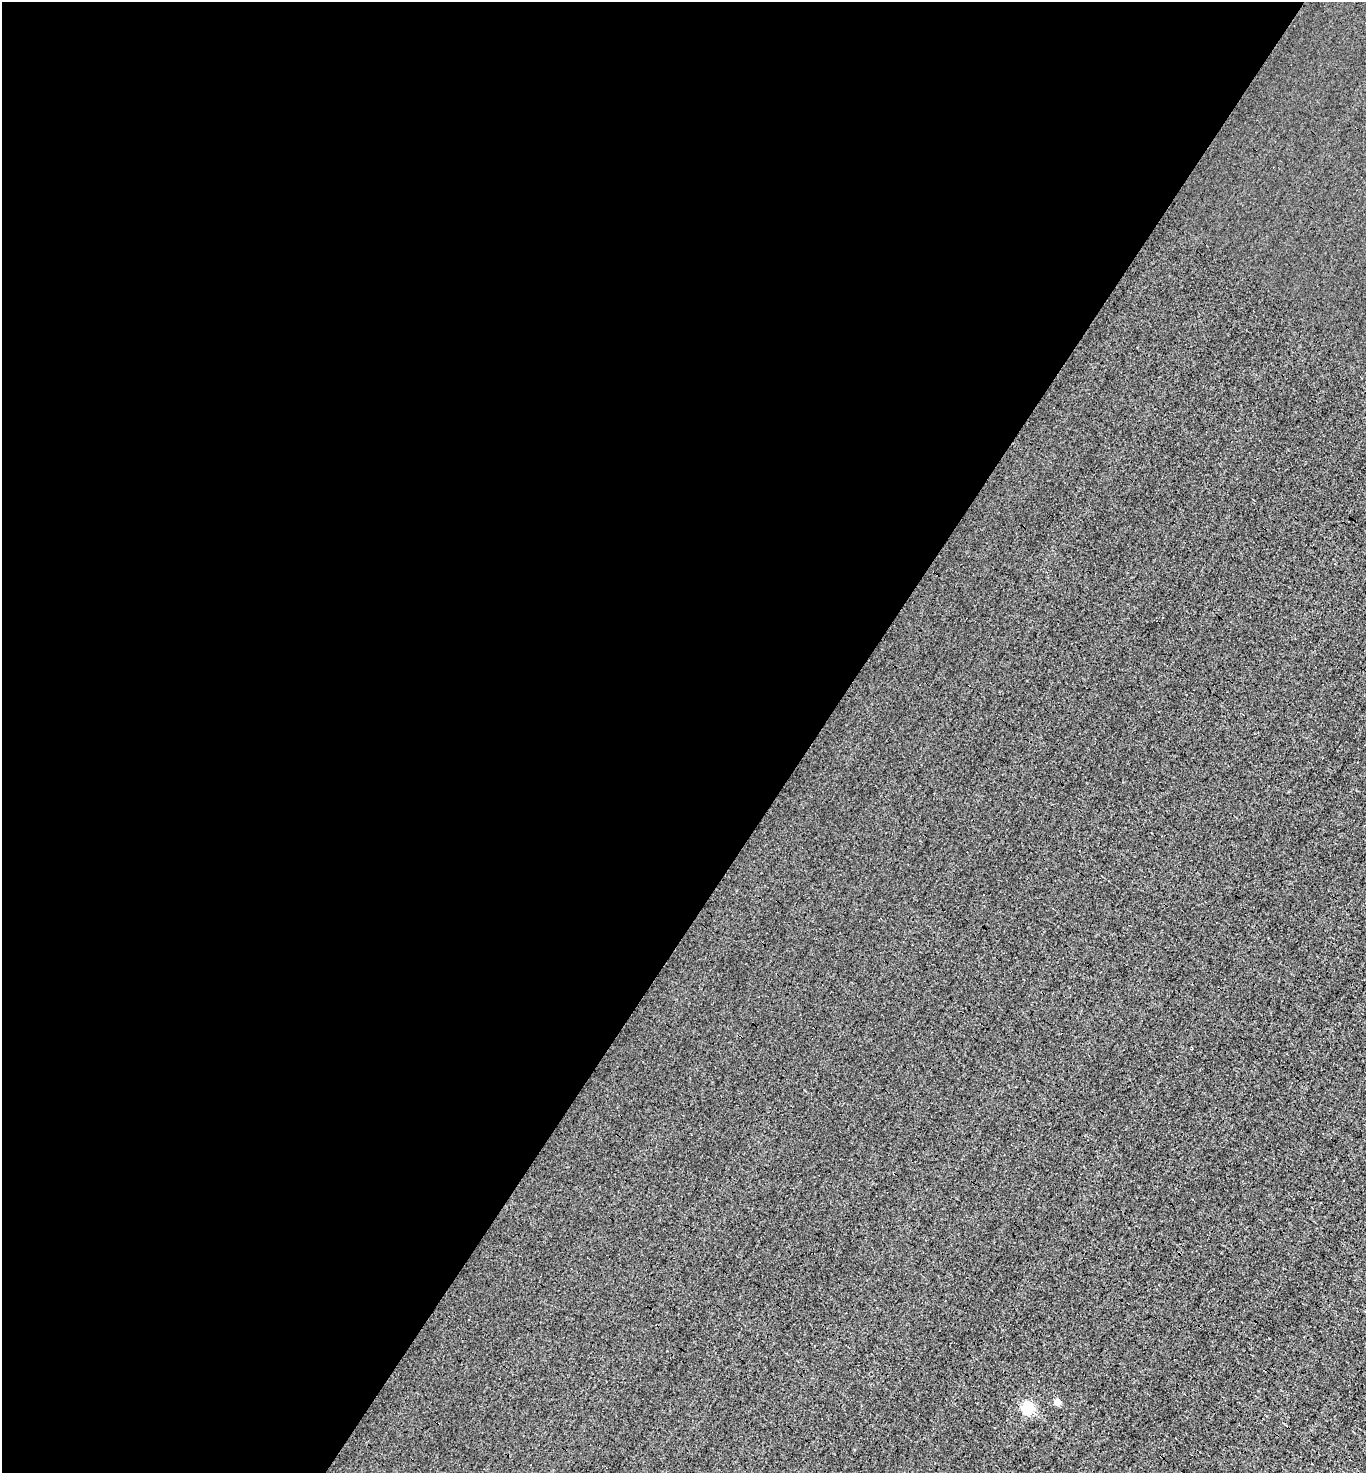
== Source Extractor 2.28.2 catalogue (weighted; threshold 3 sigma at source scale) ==
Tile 5 of 4 x 4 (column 1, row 2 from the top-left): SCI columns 144-1507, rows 2942-4412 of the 5884 x 5882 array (HDU 1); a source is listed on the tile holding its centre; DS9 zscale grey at full resolution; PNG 1368 x 1475 px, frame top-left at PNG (2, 2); no overlay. Shown black and unused: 60% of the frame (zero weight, under 3 of 4 exposures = <1% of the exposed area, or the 3 px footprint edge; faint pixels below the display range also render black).
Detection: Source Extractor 2.28.2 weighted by HDU 2 'WHT'; one run over the whole footprint, this tile lists its part. Background -8.04e-04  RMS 0.037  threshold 0.168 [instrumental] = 3 sigma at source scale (4.5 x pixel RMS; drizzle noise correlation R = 1.50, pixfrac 1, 0.05/0.05 arcsec/px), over >= 5 px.
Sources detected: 4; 2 cosmic-ray / hot-pixel residue — not listed; the other 2 listed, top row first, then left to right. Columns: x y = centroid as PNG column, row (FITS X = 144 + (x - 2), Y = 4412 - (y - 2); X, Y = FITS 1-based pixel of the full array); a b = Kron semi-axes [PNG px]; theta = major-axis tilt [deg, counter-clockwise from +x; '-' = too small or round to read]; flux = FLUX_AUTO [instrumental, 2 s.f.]
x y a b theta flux
1057 1401 5 4 - 59
1027 1407 5 5 - 470